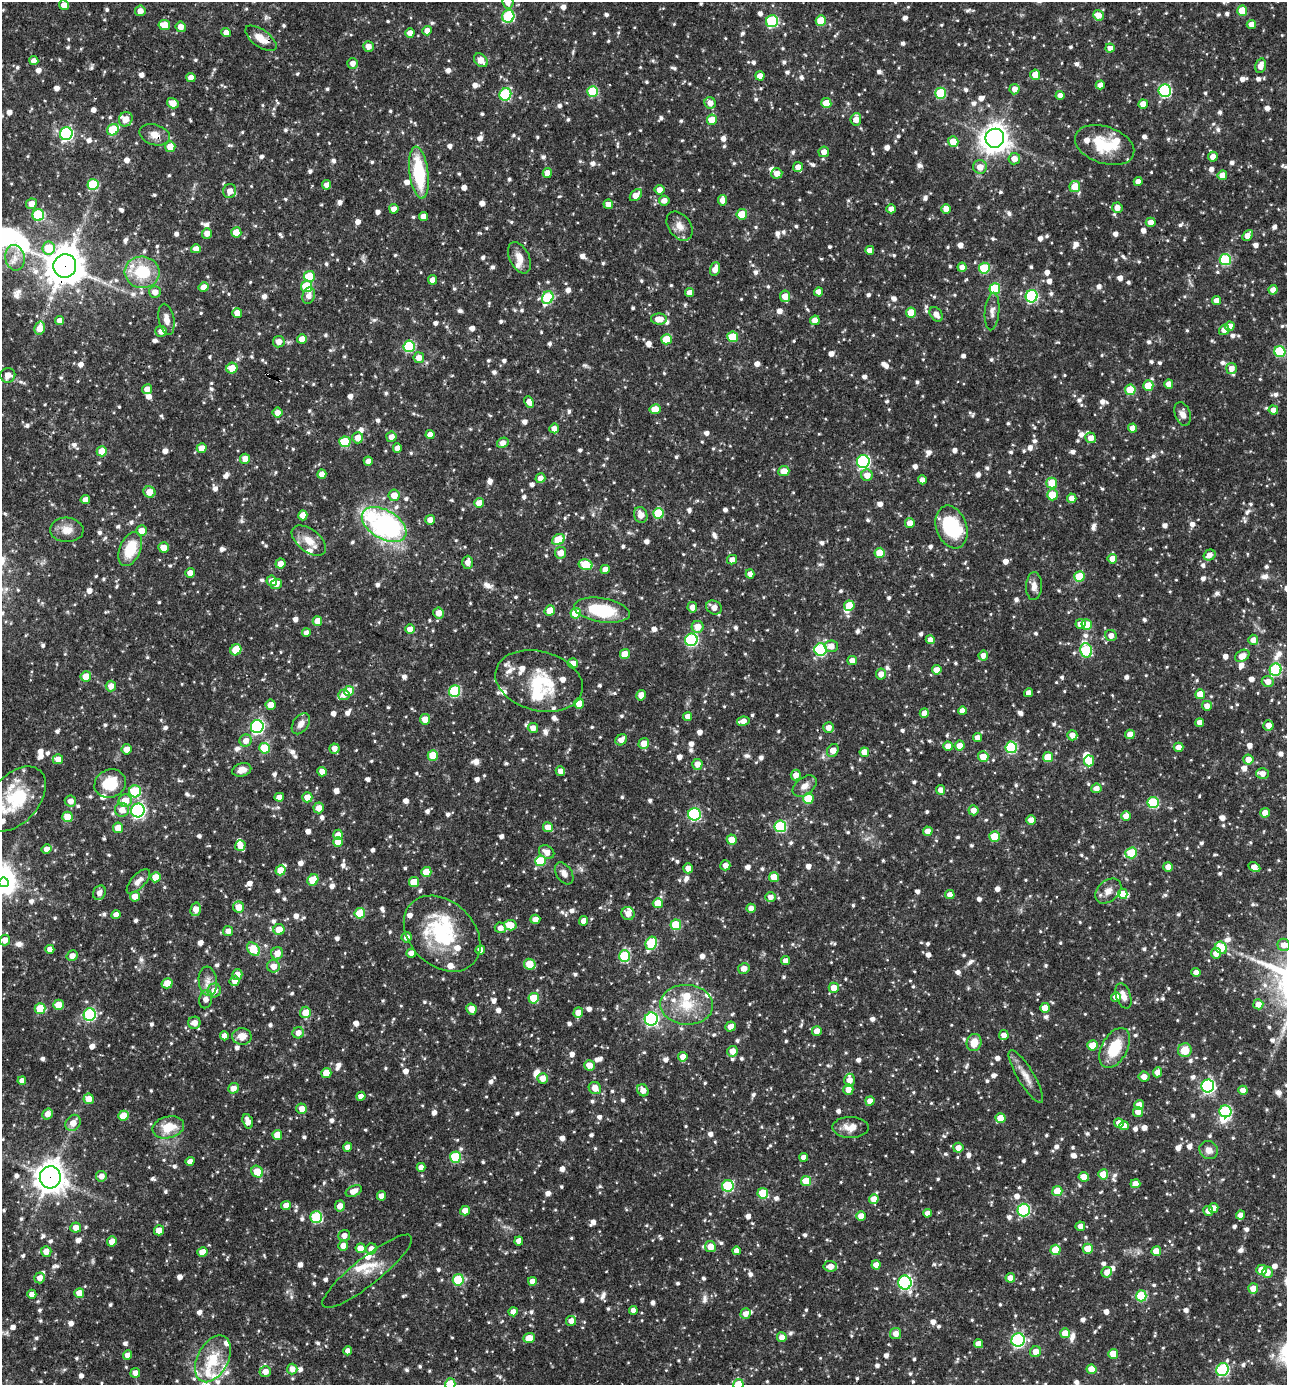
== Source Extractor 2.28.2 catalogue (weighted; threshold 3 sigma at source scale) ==
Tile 11 of 4 x 4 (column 3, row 3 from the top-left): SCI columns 2843-4127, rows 1385-2767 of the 5550 x 5536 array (HDU 1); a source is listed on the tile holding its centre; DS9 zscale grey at full resolution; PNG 1289 x 1387 px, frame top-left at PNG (2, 2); each listed source drawn as its Kron ellipse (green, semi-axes under 4 px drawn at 4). Shown black and unused: <1% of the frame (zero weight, under 3 of 4 exposures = <1% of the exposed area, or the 3 px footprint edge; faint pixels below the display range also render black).
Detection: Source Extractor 2.28.2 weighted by HDU 2 'WHT'; one run over the whole footprint, this tile lists its part. Background 0.0642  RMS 0.0036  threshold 0.016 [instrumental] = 3 sigma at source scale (4.5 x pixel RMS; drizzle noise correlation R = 1.50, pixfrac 1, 0.05/0.05 arcsec/px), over >= 5 px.
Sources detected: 1506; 1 too faint to see at this stretch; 6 inside a brighter object's white glare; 3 cosmic-ray / hot-pixel residue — neither listed nor drawn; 47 inside a brighter listed object's ellipse — not listed separately; of the other 1449, all 500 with FLUX_AUTO >= 2.32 (the completeness limit of this list) listed and drawn (949 fainter detections not listed), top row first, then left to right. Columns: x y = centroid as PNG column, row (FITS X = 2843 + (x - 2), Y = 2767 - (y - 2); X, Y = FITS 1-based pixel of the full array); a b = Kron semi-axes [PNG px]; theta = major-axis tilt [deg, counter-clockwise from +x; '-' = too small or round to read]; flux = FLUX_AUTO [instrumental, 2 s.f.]
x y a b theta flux
508 2 6 5 - 2.9
64 5 5 4 - 3
140 11 5 5 - 2.6
1242 11 5 5 - 8.8
1098 15 5 5 - 4
508 16 6 6 - 29
772 21 6 6 - 34
821 21 5 5 - 10
1251 24 4 4 - 2.6
164 25 6 5 - 6.7
181 27 5 5 - 3.1
427 31 5 4 - 2.6
226 33 5 4 - 2.8
410 33 4 4 - 2.7
261 38 18 8 -35 4.9
368 46 5 5 - 2.5
1110 48 5 4 - 2.3
481 60 8 5 -45 3.7
34 61 4 4 - 2.4
352 63 5 5 - 2.3
1261 66 7 5 76 3.5
1035 75 5 5 - 4.2
760 76 4 4 - 3.5
191 78 4 4 - 2.6
1100 85 4 4 - 2.7
1014 89 5 5 - 2.6
593 91 5 5 - 19
1165 91 6 6 - 45
941 93 5 5 - 21
505 94 6 6 - 31
1060 95 4 4 - 2.7
173 103 6 5 - 3.7
710 103 6 5 - 2.9
826 103 5 5 - 7.3
1143 104 5 4 - 3.7
126 119 7 6 - 3.4
856 119 6 5 - 3.1
712 120 5 5 - 6.7
113 130 6 5 - 15
66 134 6 6 - 64
155 135 15 10 -17 3.7
995 138 9 9 - 420
953 142 5 5 - 5.8
1105 145 31 18 -19 14
170 147 5 5 - 4.7
824 152 5 5 - 2.6
1213 157 5 5 - 3.2
1014 159 6 5 - 3.2
798 167 5 5 - 2.7
980 167 7 7 - 3.4
419 173 26 9 -83 24
547 173 5 4 - 3
777 173 6 5 - 2.7
1222 175 5 5 - 4.2
1138 182 4 4 - 2.4
93 184 5 5 - 18
327 185 4 4 - 2.5
1075 186 5 5 - 7.4
660 190 5 5 - 2.6
230 191 7 6 - 3.2
636 195 7 5 45 4.1
723 200 5 4 - 3.1
664 201 5 5 - 2.4
31 204 5 5 - 3.7
608 204 5 4 - 2.6
1117 208 5 5 - 2.6
394 209 4 4 - 2.5
891 209 4 4 - 2.6
946 209 5 5 - 3.2
742 214 5 5 - 7
38 215 6 5 - 27
423 216 4 4 - 2.5
1151 222 5 4 - 2.7
679 226 16 11 -54 3.4
236 232 5 5 - 6.2
207 233 5 5 - 2.7
1247 235 6 4 50 3.2
49 248 6 6 - 9.8
196 249 5 4 - 2.7
870 250 4 4 - 2.8
15 258 13 9 -79 3.5
519 258 17 10 -65 3.8
1225 259 6 5 - 27
65 266 12 11 - 850
962 267 4 4 - 2.6
984 268 5 5 - 16
715 269 7 5 72 3.3
142 272 17 15 -5 17
309 277 5 5 - 13
432 280 5 4 - 3.2
307 286 6 5 - 15
204 287 5 4 - 3.9
995 289 5 5 - 22
1273 290 4 4 - 2.9
155 292 6 6 - 2.7
689 292 4 4 - 2.4
818 292 4 4 - 3
309 296 8 6 73 2.4
785 296 6 5 - 4.7
1032 296 6 6 - 44
548 298 6 5 - 30
1216 301 4 4 - 2.7
992 312 19 7 85 2.4
237 313 5 5 - 5.1
911 313 5 5 - 7.5
936 314 8 5 -51 2.6
166 319 16 7 -79 3
659 319 8 5 -1 4.3
60 320 4 4 - 2.9
815 320 5 4 - 3.8
1230 326 5 4 - 2.4
40 328 6 5 - 4.2
1224 330 5 5 - 2.6
161 331 6 5 - 2.5
733 337 5 5 - 12
302 339 5 4 - 3.2
666 339 5 5 - 8.1
279 342 6 5 - 2.8
409 346 6 5 - 29
1280 351 5 5 - 24
419 358 5 5 - 2.6
232 368 5 5 - 6.2
1232 368 5 5 - 2.9
8 375 7 7 - 3.3
1169 384 4 4 - 2.6
1148 386 5 5 - 9.2
147 389 5 5 - 2.7
1130 390 5 5 - 10
529 402 6 4 -64 2.8
655 409 5 5 - 6.1
1273 410 5 4 - 2.5
277 413 5 5 - 2.5
1183 414 12 7 -71 2.4
554 428 5 5 - 2.6
1133 428 4 4 - 3.3
430 434 4 4 - 2.5
391 437 5 5 - 2.4
358 438 5 5 - 3.3
1091 438 5 5 - 2.8
345 442 5 5 - 16
503 443 6 5 - 3
202 448 5 5 - 4.2
397 448 4 4 - 2.6
102 451 5 5 - 6.9
245 459 5 5 - 3.5
368 461 4 4 - 2.7
863 462 6 6 - 55
784 471 5 5 - 4.2
322 474 5 4 - 2.6
867 475 5 5 - 3.4
540 478 5 5 - 2.6
922 480 4 4 - 2.6
1052 483 5 5 - 7.1
149 492 6 5 - 4.6
394 495 5 5 - 4.2
1052 495 5 5 - 8.4
1072 498 4 4 - 2.9
85 500 4 4 - 2.6
479 503 5 5 - 3.9
658 513 5 5 - 16
303 515 5 4 - 3.2
641 515 8 6 -73 3.1
430 520 5 4 - 3.1
910 523 5 5 - 3.1
384 524 24 14 -31 78
952 527 22 15 -71 22
67 530 17 12 -3 4.4
141 531 5 5 - 4.2
558 540 6 5 - 12
309 541 20 11 -38 5
164 547 5 5 - 3
130 549 18 10 68 11
561 553 6 5 - 3.7
880 553 5 5 - 9
1209 555 6 5 - 2.7
1112 559 5 4 - 4.6
732 560 5 4 - 2.6
468 562 6 5 - 2.6
280 564 5 5 - 2.7
585 565 7 5 -14 15
605 569 4 4 - 2.7
190 573 5 4 - 2.8
750 574 4 4 - 2.5
1079 576 5 5 - 9.6
272 581 5 5 - 3.2
276 584 6 5 - 2.8
1034 586 14 8 88 2.6
849 606 5 5 - 7.3
692 607 5 5 - 2.6
714 607 8 6 -32 3.1
602 610 28 12 -9 20
550 611 5 5 - 5.6
439 613 5 5 - 3.2
576 613 5 5 - 11
317 621 5 4 - 3.8
1080 624 5 5 - 2.5
1087 625 5 5 - 8.4
698 627 6 6 - 4.8
410 629 5 4 - 4.3
306 633 4 4 - 2.5
1111 635 6 5 - 2.4
691 640 6 6 - 44
930 640 4 4 - 2.4
1253 640 5 5 - 2.5
831 646 6 5 - 3
236 650 6 5 - 8.8
821 650 6 6 - 37
1086 650 7 5 -76 29
625 654 5 5 - 7.7
983 655 5 5 - 2.4
1242 656 8 5 31 3.4
852 660 5 4 - 3
573 663 5 5 - 2.8
937 670 5 4 - 3.3
1276 670 6 6 - 32
881 674 5 5 - 2.6
86 676 5 5 - 5.3
539 681 44 29 -15 20
1268 682 6 5 - 2.9
111 686 5 5 - 2.9
349 691 5 5 - 7.2
455 691 6 5 - 29
1029 693 4 4 - 2.6
1200 694 5 5 - 6
344 695 5 5 - 2.7
641 695 5 4 - 3.1
579 703 5 5 - 4.6
271 705 5 5 - 3.7
1207 706 5 5 - 2.6
962 711 4 4 - 2.5
924 713 5 4 - 2.7
688 716 4 4 - 2.6
425 719 5 5 - 4.3
743 721 6 4 11 3
1200 723 4 4 - 3
301 724 12 7 54 2.6
1268 725 5 5 - 2.7
257 727 6 6 - 65
533 728 5 5 - 2.6
828 728 5 5 - 2.6
1130 734 5 4 - 2.9
1072 735 5 5 - 2.7
977 738 4 4 - 2.8
621 740 6 5 - 2.9
246 741 6 6 - 2.7
644 743 5 5 - 3.8
948 746 5 4 - 4.1
960 746 5 5 - 3.1
1011 747 6 6 - 33
1178 747 5 4 - 2.6
264 748 5 5 - 16
126 749 5 5 - 3
334 749 5 5 - 2.4
833 750 7 5 61 3.8
864 752 5 4 - 4.1
433 755 5 5 - 11
983 757 5 5 - 5.3
1048 757 5 5 - 9.2
58 759 5 5 - 3.1
1248 760 5 5 - 3.6
1089 761 5 5 - 7.5
697 764 5 5 - 2.6
242 770 9 6 16 2.4
560 771 5 4 - 2.5
322 772 5 4 - 2.7
1262 773 6 5 - 2.7
796 775 5 5 - 2.6
110 784 16 14 26 12
805 786 13 8 36 2.9
1096 788 5 5 - 2.5
941 790 5 4 - 2.6
135 791 6 6 - 20
279 797 4 4 - 2.4
307 797 5 5 - 3.5
15 799 38 24 49 22
808 799 5 5 - 11
70 801 5 5 - 2.4
125 801 6 6 - 6
1153 803 5 5 - 27
319 808 5 5 - 3.1
122 810 7 7 - 3.4
138 810 7 6 - 82
973 810 5 5 - 2.9
1265 813 5 4 - 3.9
694 814 6 6 - 44
1126 816 5 5 - 2.7
68 817 5 5 - 8.6
1031 820 5 4 - 2.7
780 826 6 6 - 36
548 827 5 5 - 4.6
118 828 5 5 - 4.6
928 831 5 4 - 2.8
338 835 5 4 - 2.8
995 837 5 5 - 11
732 839 5 5 - 4.9
338 842 5 5 - 6.2
240 845 5 5 - 2.8
47 849 5 4 - 2.4
547 852 8 6 -34 3.4
1131 853 6 5 - 17
540 861 5 5 - 15
725 865 5 5 - 2.6
1168 867 5 4 - 2.7
1254 867 6 4 -28 3.2
688 868 5 5 - 2.7
281 870 5 5 - 5.6
426 872 5 5 - 6.5
564 873 12 7 -56 2.4
155 877 5 5 - 5.3
774 877 5 5 - 5.5
313 880 6 5 - 8.1
138 881 15 7 47 2.5
4 882 5 5 - 140
414 882 5 5 - 7.7
1108 891 15 10 41 3.1
99 893 7 6 - 2.4
1123 894 5 4 - 3.7
950 895 5 4 - 2.7
135 896 5 5 - 3.3
770 897 5 5 - 2.3
658 903 5 5 - 6.7
239 907 6 5 - 4.9
751 908 4 4 - 2.6
196 909 7 5 76 3.7
360 913 5 5 - 13
628 913 7 6 - 3.1
116 915 4 4 - 2.5
535 919 5 4 - 2.5
583 921 5 4 - 2.7
510 925 6 5 - 7.1
676 925 5 5 - 15
500 928 5 5 - 2.3
279 929 5 5 - 5.5
228 931 5 5 - 2.3
442 934 43 32 -44 33
407 937 5 5 - 2.5
5 940 5 5 - 2.9
651 943 7 5 63 24
1284 945 6 6 - 2.9
1221 948 6 5 - 10
50 949 4 4 - 2.4
253 949 7 5 -47 13
480 950 4 4 - 3.4
277 953 6 6 - 3.6
411 953 4 4 - 2.6
1216 953 5 5 - 3.1
72 956 5 5 - 2.7
625 956 6 5 - 25
785 961 4 4 - 2.4
530 964 6 5 - 8.9
273 966 6 6 - 3.6
744 968 6 5 - 2.6
1196 972 4 4 - 2.5
237 975 5 5 - 2.7
208 981 15 9 -84 2.8
235 981 5 5 - 2.6
167 983 5 5 - 4.1
834 988 5 5 - 4.2
214 990 7 6 - 3.6
1123 996 13 7 -71 2.9
1116 997 5 5 - 2.8
534 998 5 5 - 12
206 999 9 6 78 2.4
1258 1004 5 5 - 3
58 1005 5 5 - 6.1
687 1005 26 20 -3 13
1045 1008 5 5 - 4.7
40 1009 5 5 - 9.9
471 1009 5 5 - 4.3
305 1012 6 5 - 4.9
578 1013 5 4 - 4.7
90 1015 6 6 - 41
651 1019 6 6 - 65
194 1023 6 6 - 2.9
730 1027 5 5 - 2.8
817 1031 5 5 - 3
298 1033 6 5 - 2.8
1004 1035 5 4 - 2.4
224 1036 4 4 - 2.4
242 1036 10 8 0 4
974 1043 8 7 - 5.1
1092 1045 5 5 - 7.3
1115 1048 22 12 61 13
1185 1050 7 7 - 6
732 1051 5 5 - 3.6
683 1057 5 4 - 2.9
589 1065 5 5 - 3.9
1157 1072 5 4 - 2.6
326 1073 5 5 - 5.8
1026 1076 30 8 -59 4.3
1144 1077 5 5 - 2.6
543 1078 5 5 - 4
849 1080 6 5 - 2.9
22 1081 4 4 - 2.4
1208 1086 6 6 - 66
233 1088 5 5 - 2.7
595 1088 6 6 - 4.1
643 1090 6 5 - 2.7
848 1090 5 5 - 3.3
1243 1090 4 4 - 2.6
361 1096 4 4 - 3
89 1099 5 5 - 4
870 1101 4 4 - 3.3
1139 1105 5 4 - 3
302 1109 5 5 - 3
1225 1111 6 6 - 31
1138 1112 5 5 - 2.5
48 1114 6 4 57 2.8
123 1116 5 5 - 7.3
1000 1118 5 5 - 6.2
248 1121 7 5 -71 3.2
73 1123 8 7 - 3.3
1119 1123 5 5 - 3
1124 1126 5 4 - 2.6
168 1127 16 10 13 8.5
850 1127 18 10 -1 4.5
277 1135 5 5 - 6.6
348 1147 4 4 - 2.8
958 1148 5 5 - 2.8
1209 1150 9 8 - 2.5
455 1157 5 5 - 19
804 1157 4 4 - 2.4
190 1161 4 4 - 2.3
421 1167 4 4 - 2.4
257 1172 6 5 - 8.3
1103 1174 5 5 - 7.1
101 1176 5 5 - 2.4
50 1177 11 10 - 470
1084 1177 5 4 - 3.3
806 1181 5 5 - 9.9
1135 1184 5 4 - 3
728 1186 6 5 - 28
354 1191 8 5 25 3.1
1057 1191 5 5 - 9.1
763 1193 5 5 - 13
381 1196 5 4 - 2.6
874 1199 5 5 - 4.4
286 1205 5 4 - 3.5
340 1206 5 5 - 3.1
1214 1208 5 4 - 2.7
1024 1210 6 6 - 38
465 1211 5 4 - 3
1208 1211 5 5 - 2.6
927 1213 4 4 - 2.6
1241 1215 4 4 - 2.7
861 1216 5 4 - 3.8
316 1217 6 6 - 29
1080 1226 5 4 - 2.5
76 1228 5 5 - 2.7
159 1230 5 5 - 4.2
344 1235 6 5 - 2.3
112 1241 5 4 - 3
519 1241 4 4 - 2.6
343 1246 5 5 - 3.1
710 1247 5 5 - 4.1
360 1248 5 5 - 4.4
371 1249 6 5 - 2.8
1088 1249 5 5 - 6
1055 1250 5 5 - 8.9
46 1251 5 5 - 3.4
736 1251 4 4 - 2.4
1156 1251 5 5 - 5.5
202 1252 5 4 - 4.6
876 1265 4 4 - 2.9
830 1266 6 5 - 3.2
1262 1270 5 5 - 5.9
367 1271 56 13 39 7.9
1107 1272 5 5 - 2.6
1267 1272 5 5 - 2.8
40 1278 5 5 - 2.4
1010 1278 5 4 - 2.8
458 1280 5 5 - 17
532 1281 4 4 - 2.3
905 1283 7 6 - 65
1253 1288 5 5 - 4.3
79 1293 5 5 - 4.4
32 1294 4 4 - 2.7
1141 1296 5 5 - 21
633 1310 4 4 - 2.5
513 1312 4 4 - 2.6
745 1314 5 5 - 2.4
571 1321 5 5 - 2.9
1065 1333 5 5 - 5.6
896 1334 5 5 - 2.9
782 1337 5 5 - 2.7
529 1338 6 4 19 4.5
1018 1340 7 6 - 55
978 1344 4 4 - 3.1
348 1351 4 4 - 2.5
1036 1352 5 5 - 3.4
1113 1354 5 5 - 6.4
128 1355 4 4 - 3.3
213 1359 25 15 62 13
292 1369 5 5 - 3
1092 1369 5 5 - 4.7
1222 1370 7 6 - 40
265 1371 6 5 - 3
135 1373 5 5 - 2.5
450 1384 5 5 - 14
738 1384 5 5 - 8.6
Overlapping masked pixels (flux is a lower limit): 4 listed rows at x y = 261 38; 155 135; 65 266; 50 1177
Isophote crosses this tile's border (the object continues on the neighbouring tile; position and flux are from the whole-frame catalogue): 4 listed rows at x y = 508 2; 15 799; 450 1384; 738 1384